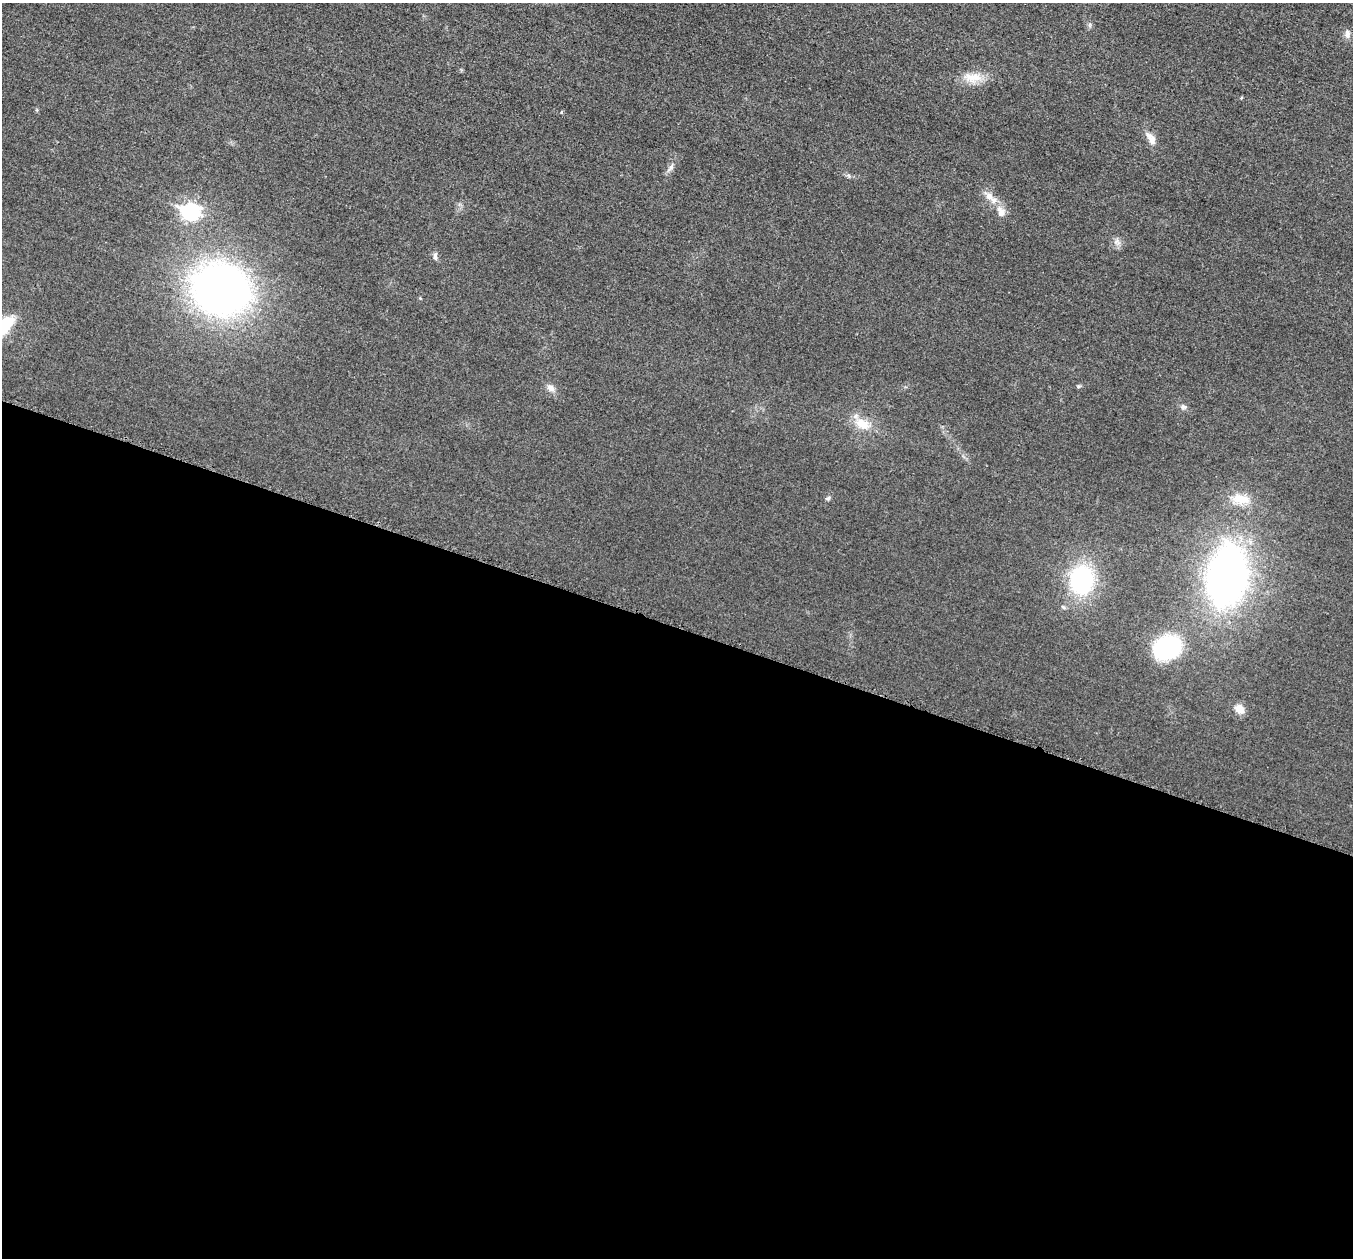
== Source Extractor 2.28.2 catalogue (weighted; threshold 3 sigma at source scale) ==
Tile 14 of 4 x 4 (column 2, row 4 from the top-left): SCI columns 1385-2735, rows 199-1454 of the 5458 x 5502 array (HDU 1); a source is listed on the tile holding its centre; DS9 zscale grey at full resolution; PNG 1355 x 1260 px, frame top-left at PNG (2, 3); no overlay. Shown black and unused: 50% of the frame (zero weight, under 3 of 5 exposures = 4% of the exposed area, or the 3 px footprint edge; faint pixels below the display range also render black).
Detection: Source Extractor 2.28.2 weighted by HDU 2 'WHT'; one run over the whole footprint, this tile lists its part. Background 0.0195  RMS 0.0052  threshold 0.0233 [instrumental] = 3 sigma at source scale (4.5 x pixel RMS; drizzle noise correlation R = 1.50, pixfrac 1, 0.05/0.05 arcsec/px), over >= 5 px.
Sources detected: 19; all 19 listed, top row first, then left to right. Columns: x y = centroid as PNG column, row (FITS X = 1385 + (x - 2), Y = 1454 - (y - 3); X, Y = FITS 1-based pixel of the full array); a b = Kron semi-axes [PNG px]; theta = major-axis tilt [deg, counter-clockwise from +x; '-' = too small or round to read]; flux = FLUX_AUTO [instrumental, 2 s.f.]
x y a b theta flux
1347 34 12 7 -89 2.3
973 77 24 12 -1 8.5
1241 98 5 3 - 0.45
561 112 5 3 - 0.46
1151 138 20 9 -55 4.4
989 196 11 10 - 4
191 212 9 7 -16 130
1001 212 14 9 -79 4.1
435 256 8 5 -88 1.5
220 289 52 45 -21 260
551 388 12 8 -34 2.8
1183 407 8 6 12 1.3
862 424 22 14 -31 9.2
828 498 7 5 18 0.96
1241 499 24 13 -8 9.7
1227 577 40 25 81 320
1082 580 26 22 83 56
1167 647 20 16 26 65
1239 709 11 9 -44 5.1
Unlisted compact peaks at least as high as the median listed source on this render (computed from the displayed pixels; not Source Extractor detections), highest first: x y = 671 167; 1078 386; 1090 24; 1117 241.